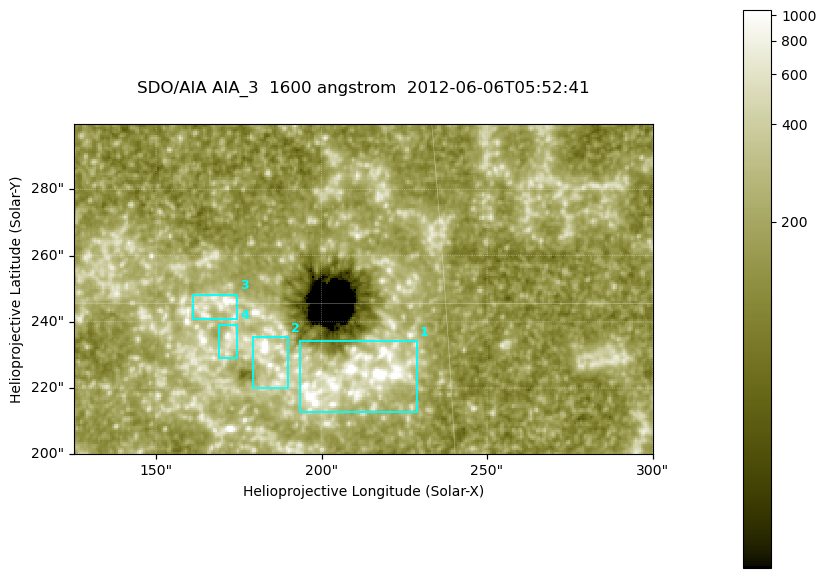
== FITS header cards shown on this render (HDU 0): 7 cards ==
TELESCOP= 'SDO/AIA '
INSTRUME= 'AIA_3   '
WAVELNTH=                 1600
WAVEUNIT= 'angstrom'
DATE-OBS= '2012-06-06T05:52:41.13'
CTYPE1  = 'HPLN-TAN'
CTYPE2  = 'HPLT-TAN'

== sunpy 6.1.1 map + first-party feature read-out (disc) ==
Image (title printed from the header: SDO/AIA AIA_3  1600 angstrom  2012-06-06T05:52:41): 287 x 164 px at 0.609 arcsec/px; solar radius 946 arcsec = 1552 px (partial field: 0.6% of the solar disc is inside the frame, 100% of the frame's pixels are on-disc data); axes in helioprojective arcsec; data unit not stated in the header (colour bar unlabelled)
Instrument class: DISC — disc imager (sunpy class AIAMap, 1600 A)
Bright regions (active regions / flare kernels): reference = the on-disc median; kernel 3 px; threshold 5 sigma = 318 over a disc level ~180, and >= 1.15x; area >= 47 px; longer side >= 3 px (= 1.8 arcsec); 4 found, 4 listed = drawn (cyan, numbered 1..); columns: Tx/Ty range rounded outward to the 2 arcsec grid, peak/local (2 s.f.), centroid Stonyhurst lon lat
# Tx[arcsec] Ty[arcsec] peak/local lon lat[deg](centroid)
1 192..230 212..234 14 +13 +14
2 178..190 220..236 9.2 +12 +14
3 160..176 240..248 6.1 +11 +15
4 168..176 228..240 4.9 +11 +14